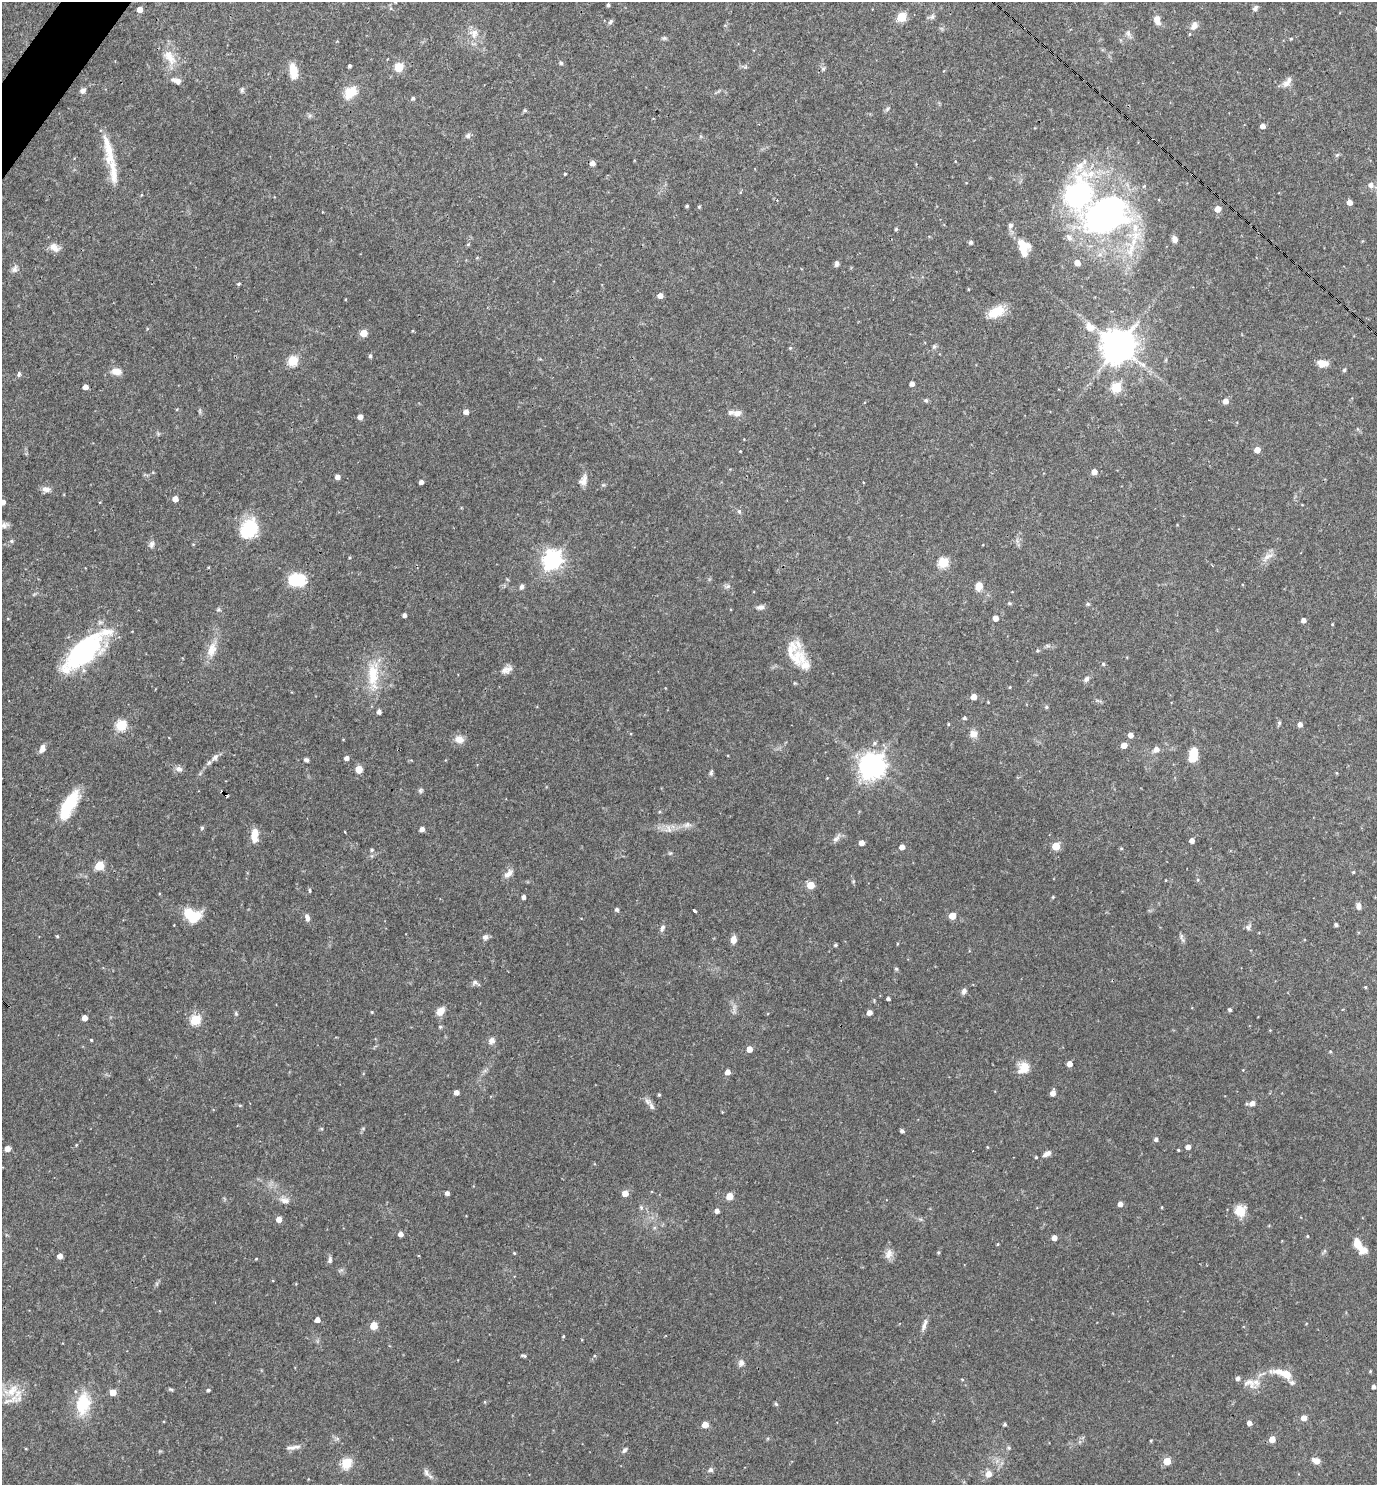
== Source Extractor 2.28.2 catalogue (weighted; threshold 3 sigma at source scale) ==
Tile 11 of 4 x 4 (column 3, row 3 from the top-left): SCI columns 2898-4272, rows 1484-2966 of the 5936 x 5933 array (HDU 1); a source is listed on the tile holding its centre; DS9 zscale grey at full resolution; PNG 1379 x 1487 px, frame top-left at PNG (2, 2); no overlay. Shown black and unused: <1% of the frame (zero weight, under 3 of 4 exposures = <1% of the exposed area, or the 3 px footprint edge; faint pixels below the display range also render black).
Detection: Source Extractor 2.28.2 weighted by HDU 2 'WHT'; one run over the whole footprint, this tile lists its part. Background 0.0527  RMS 0.0031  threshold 0.0142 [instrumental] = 3 sigma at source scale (4.5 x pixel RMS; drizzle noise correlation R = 1.50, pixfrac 1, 0.05/0.05 arcsec/px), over >= 5 px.
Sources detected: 283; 1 inside a brighter object's white glare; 3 cosmic-ray / hot-pixel residue — not listed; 13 inside a brighter listed object's ellipse — not listed separately; the other 266 listed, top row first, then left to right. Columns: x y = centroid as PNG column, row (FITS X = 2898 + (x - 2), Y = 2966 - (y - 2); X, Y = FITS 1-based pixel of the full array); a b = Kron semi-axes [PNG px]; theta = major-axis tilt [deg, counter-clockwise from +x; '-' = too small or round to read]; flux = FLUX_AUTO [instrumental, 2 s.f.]
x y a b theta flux
608 5 4 3 - 0.57
1255 8 8 6 55 0.83
140 9 5 4 - 2.5
901 17 5 5 - 16
932 17 8 7 - 0.89
1157 20 11 7 -72 2.4
610 22 7 5 57 0.74
1194 26 13 9 63 1.9
474 33 13 12 - 3.2
1128 33 10 6 -80 1
664 38 6 5 - 0.52
1291 39 4 4 - 0.3
170 57 24 13 -56 5.7
561 63 6 5 - 0.6
350 66 4 3 - 0.62
399 67 5 5 - 12
823 69 6 5 - 0.58
293 71 16 8 -81 5
178 81 8 8 - 1.2
1287 82 18 7 53 1.9
242 90 7 5 -89 0.62
82 91 7 6 - 1
351 92 14 10 40 6.4
413 98 5 4 - 0.52
887 109 8 4 36 0.56
525 110 5 5 - 0.52
1263 126 4 4 - 1.7
468 136 7 6 - 0.87
108 150 47 10 -79 8.4
1337 155 7 4 44 0.47
955 161 4 3 - 0.22
592 163 5 5 - 1.6
565 174 3 2 - 0.3
1371 185 6 6 - 1.6
1079 194 39 28 64 56
1349 202 4 4 - 2.1
687 206 3 3 - 0.47
699 207 4 4 - 0.36
1218 209 5 4 - 3.6
1106 214 41 29 28 110
1010 225 8 7 - 0.87
896 229 4 4 - 0.43
1069 237 10 7 -49 1.6
1175 239 7 5 -71 1.5
971 242 4 4 - 0.76
468 244 5 3 - 0.28
1022 245 18 14 -45 5.7
54 248 15 9 -36 2.2
1131 250 30 15 -89 11
1077 263 5 5 - 2.3
836 264 7 5 82 0.84
15 269 11 7 71 1.2
239 284 4 4 - 0.46
968 289 4 2 - 0.23
660 296 5 4 - 2
996 312 21 12 27 6.2
1090 327 14 11 -41 3.4
363 333 5 5 - 6
1118 346 11 10 - 540
934 347 7 5 68 0.64
790 348 4 4 - 0.34
370 356 5 4 - 0.57
293 361 5 5 - 19
1323 363 12 8 -2 2.8
1344 370 5 4 - 0.53
116 371 11 7 -10 2.7
19 374 6 5 - 0.69
912 384 4 4 - 1.6
85 387 4 4 - 1.9
1116 388 6 5 - 17
926 400 6 5 - 0.53
1225 401 5 5 - 2
466 412 5 5 - 1.8
737 413 11 7 8 1.8
360 417 4 4 - 1.7
1257 450 5 5 - 2.6
740 451 3 3 - 0.21
1094 472 5 5 - 2.2
337 477 4 4 - 1.7
583 480 15 9 63 2.2
421 482 4 4 - 1.3
46 489 12 7 -8 1.5
175 499 5 5 - 2.4
2 502 4 4 - 2.1
739 511 6 5 - 0.54
5 525 10 7 12 1.1
249 529 22 17 58 14
11 541 6 5 - 0.6
193 544 4 3 - 0.24
151 545 10 6 73 1
1268 556 17 6 25 1.9
552 560 8 7 - 160
943 563 5 5 - 21
296 580 17 11 3 13
521 586 7 5 76 0.9
728 586 8 6 3 0.81
979 586 9 7 84 2.8
1009 603 5 4 - 0.37
1088 604 5 5 - 0.43
760 607 10 6 6 1.1
218 610 6 4 19 0.47
404 615 4 4 - 1.1
995 618 4 4 - 2.3
1303 620 4 4 - 1.5
1047 645 7 4 -1 0.58
211 650 20 11 74 4.3
1037 650 4 4 - 0.36
84 652 32 13 43 65
796 658 31 24 83 9
1103 664 4 4 - 0.47
506 670 17 8 18 2
373 675 35 15 -88 10
1086 679 7 5 55 0.97
1010 687 4 3 - 0.26
974 697 5 4 - 2.6
988 702 3 3 - 0.22
1046 707 5 5 - 0.39
379 712 5 4 - 1.2
964 718 4 4 - 0.51
1279 723 6 5 - 0.51
948 724 4 3 - 0.27
1300 724 4 4 - 1.6
121 725 6 5 - 19
973 734 9 9 - 2.2
1131 735 4 4 - 1.9
459 739 11 9 -10 2.6
874 743 6 5 - 0.58
1124 745 5 4 - 2.5
42 749 8 6 69 1.9
1156 750 8 7 - 1.7
1193 754 12 6 81 9.2
215 758 13 7 48 1.5
346 758 4 4 - 1.3
306 760 5 4 - 0.68
872 766 9 9 - 270
179 769 9 7 -27 1.3
359 769 8 7 - 2.6
711 773 7 5 74 0.56
1337 773 4 3 - 0.3
827 778 3 3 - 0.21
420 790 7 6 - 0.63
69 805 34 13 61 13
687 825 11 8 16 1.5
202 828 5 4 - 0.55
422 829 4 4 - 1.4
668 829 12 9 -71 1.8
254 835 17 7 87 3.8
836 838 14 6 50 1.3
1192 840 4 4 - 1.7
861 843 4 4 - 2.1
1056 846 5 5 - 9.5
902 847 4 4 - 2.1
1121 848 4 4 - 0.31
372 850 5 5 - 0.52
99 866 5 5 - 15
1353 872 4 4 - 0.3
508 874 15 7 41 1.8
1166 880 3 2 - 0.21
810 885 5 5 - 6.8
309 890 5 4 - 0.5
523 897 4 4 - 1
1053 897 4 3 - 0.33
1358 906 7 5 -82 1.4
617 909 4 4 - 0.81
694 911 3 3 - 1.5
192 915 18 12 -24 10
952 916 5 5 - 5.1
307 917 10 5 -73 1.2
1336 925 4 3 - 0.71
1248 927 10 6 63 0.84
662 928 9 5 59 0.86
57 936 4 3 - 0.33
485 937 7 7 - 1.1
1182 938 15 4 -74 0.85
733 939 8 6 80 2
897 944 5 3 - 0.24
835 945 4 3 - 0.53
896 969 5 4 - 0.42
475 983 11 6 -24 0.92
1365 987 4 3 - 0.29
964 991 8 5 67 1.1
888 999 4 3 - 0.79
1230 1010 4 4 - 0.62
440 1011 12 8 47 2.4
372 1012 4 4 - 0.28
869 1013 5 4 - 1.7
236 1014 6 4 -79 0.45
84 1018 4 4 - 2.3
195 1020 5 5 - 22
440 1027 5 4 - 0.42
91 1040 4 3 - 0.29
491 1041 8 8 - 1.4
749 1049 4 4 - 3.2
1330 1051 4 3 - 0.32
1069 1064 4 4 - 2.2
1023 1068 15 14 - 4
727 1072 5 4 - 2.1
456 1092 4 4 - 2
1053 1093 5 4 - 2.3
659 1095 3 3 - 0.39
1252 1103 6 5 - 1.9
240 1105 5 3 - 0.32
652 1106 11 6 -60 1.3
902 1131 4 3 - 0.72
1156 1139 5 4 - 0.79
76 1145 4 3 - 0.26
987 1147 4 3 - 0.22
1188 1147 4 4 - 1.9
7 1149 5 5 - 2.4
1178 1150 3 3 - 0.31
1047 1153 9 5 30 1.7
1036 1157 3 3 - 0.35
447 1193 4 4 - 1.1
625 1193 5 5 - 2.5
729 1196 5 5 - 5.5
285 1200 13 8 -15 1.9
1120 1204 4 4 - 1.6
641 1207 6 5 - 0.57
1162 1207 4 3 - 0.24
717 1211 5 4 - 1.2
1240 1211 13 13 - 5
279 1219 5 5 - 2.5
400 1234 4 4 - 1.7
1307 1236 4 4 - 0.31
1054 1238 4 4 - 2
998 1244 4 3 - 0.29
1357 1244 11 7 -67 4.1
1324 1251 6 4 71 0.5
514 1253 4 3 - 0.3
938 1253 4 3 - 0.38
889 1254 14 10 68 2.2
60 1256 5 4 - 1.9
330 1260 9 5 79 0.78
317 1320 4 4 - 1.8
924 1325 18 5 71 1.6
374 1326 5 5 - 8.1
563 1336 4 3 - 0.31
524 1356 7 3 -15 0.54
741 1363 9 8 - 1.3
1279 1372 28 9 -4 4.1
962 1379 5 3 - 0.31
1249 1383 23 13 -24 3.7
1292 1383 9 6 -20 0.93
1374 1387 4 3 - 0.98
171 1389 7 4 -19 0.43
208 1390 4 3 - 0.64
11 1391 26 13 26 6.1
113 1392 5 4 - 4.5
485 1402 5 3 - 0.27
83 1404 29 17 81 11
776 1404 6 5 - 0.44
1304 1418 5 5 - 2.3
1249 1423 4 4 - 1.5
1005 1424 4 3 - 0.54
705 1425 5 4 - 3.3
1272 1439 5 4 - 3.9
1151 1441 3 3 - 0.29
295 1447 16 6 8 1.5
1009 1448 6 5 - 0.53
624 1450 8 5 51 0.73
1167 1461 5 5 - 8.3
1316 1461 9 6 -19 1.9
346 1463 5 5 - 24
711 1470 7 6 - 0.77
426 1472 12 6 -65 1.3
989 1474 8 7 - 2.1
Isophote crosses this tile's border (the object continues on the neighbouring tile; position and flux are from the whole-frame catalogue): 1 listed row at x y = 2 502